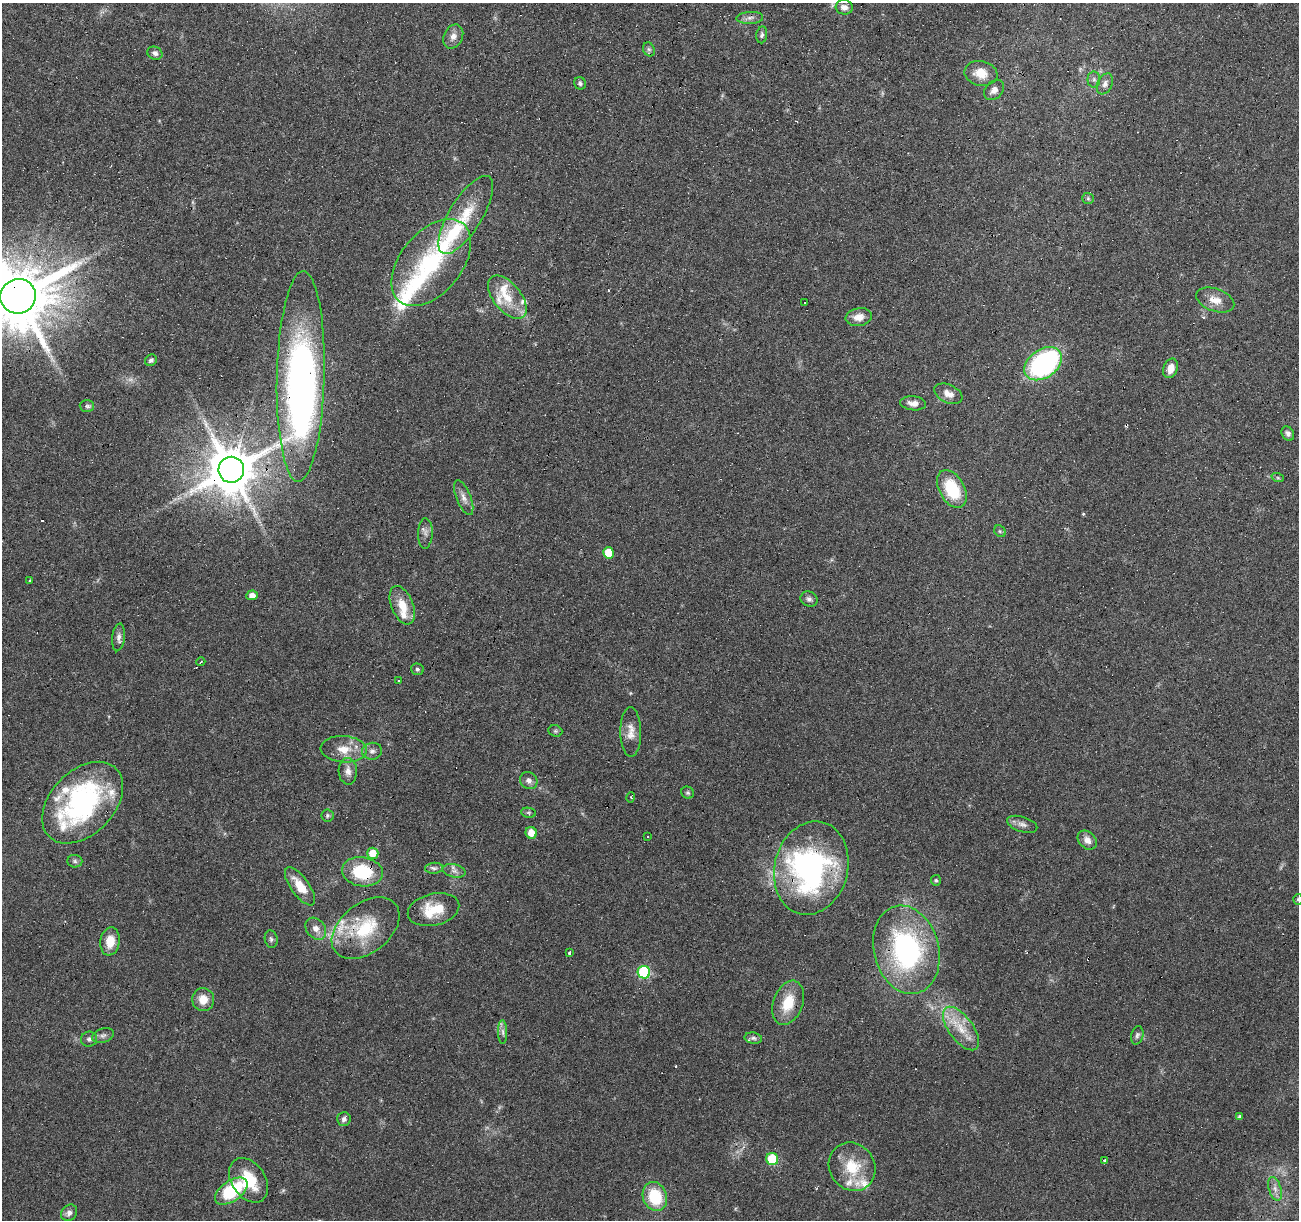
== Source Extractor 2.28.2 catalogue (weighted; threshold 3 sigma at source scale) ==
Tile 10 of 4 x 4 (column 2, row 3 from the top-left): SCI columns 1298-2594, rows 1434-2651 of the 5191 x 5367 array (HDU 1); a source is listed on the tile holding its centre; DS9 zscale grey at full resolution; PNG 1301 x 1222 px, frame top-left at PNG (2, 3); each listed source drawn as its Kron ellipse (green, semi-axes under 4 px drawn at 4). Shown black and unused: <1% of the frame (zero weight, under 4 of 8 exposures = <1% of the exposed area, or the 3 px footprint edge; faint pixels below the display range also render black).
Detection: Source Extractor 2.28.2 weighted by HDU 2 'WHT'; one run over the whole footprint, this tile lists its part. Background 0.0351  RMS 0.0019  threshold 0.00791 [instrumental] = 3 sigma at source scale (4.09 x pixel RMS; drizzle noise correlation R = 1.36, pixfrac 0.8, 0.0396/0.0396 arcsec/px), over >= 5 px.
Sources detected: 126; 1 too faint to see at this stretch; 3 inside a brighter object's white glare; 12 cosmic-ray / hot-pixel residue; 1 long thin detection or spike segment (spike, bleed or trail) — neither listed nor drawn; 17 inside a brighter listed object's ellipse — not listed separately; the other 92 listed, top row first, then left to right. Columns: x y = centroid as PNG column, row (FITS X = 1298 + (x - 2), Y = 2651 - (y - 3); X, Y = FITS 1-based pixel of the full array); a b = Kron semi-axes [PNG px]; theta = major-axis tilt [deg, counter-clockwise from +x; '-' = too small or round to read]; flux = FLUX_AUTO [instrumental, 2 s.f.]
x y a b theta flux
844 7 8 7 - 0.99
750 18 13 6 3 0.8
762 35 8 5 81 0.44
453 36 12 9 64 1.2
649 49 7 5 -67 0.42
155 53 8 6 -23 0.6
981 73 17 12 -11 2.9
1094 79 8 6 90 0.58
580 83 6 6 - 0.47
1105 84 11 7 65 0.89
994 90 11 8 43 1.2
1088 198 6 5 - 0.31
466 215 45 16 58 6.8
431 263 50 30 51 18
18 296 18 17 - 1800
507 297 25 13 -51 4.3
1215 300 20 11 -19 2.3
805 302 3 3 - 0.99
859 317 13 9 10 1.7
151 360 6 5 - 0.49
1043 364 21 14 35 35
1170 368 10 7 68 1.8
301 376 105 24 89 130
948 394 15 9 -24 1.5
913 403 13 7 -6 1.2
87 406 7 6 - 0.4
1288 434 7 6 - 0.6
231 470 13 13 - 990
1278 478 6 4 -19 0.27
952 489 20 12 -61 8.4
464 498 18 7 -68 1.3
1000 531 6 5 - 0.31
425 533 15 7 89 0.86
608 553 5 5 - 3.6
30 581 3 3 - 3.7
252 595 6 5 - 1.2
809 599 9 7 -27 0.63
402 605 20 11 -68 3.3
119 637 14 6 83 0.86
201 662 4 3 - 0.19
417 669 6 5 - 0.37
399 681 3 3 - 3
555 731 7 5 -20 0.35
631 732 25 10 -89 2
344 749 23 13 -4 3.1
372 751 10 8 10 0.78
348 771 13 9 -88 1.3
529 781 9 8 - 0.85
688 793 6 6 - 0.35
631 797 5 3 - 0.23
83 803 48 32 46 32
529 813 7 5 -7 0.32
327 815 6 6 - 0.36
1022 824 15 7 -18 0.95
531 833 6 5 - 2.4
648 836 3 3 - 0.54
1087 840 11 8 -44 1.3
373 853 5 5 - 3
75 861 7 6 - 0.43
434 868 9 5 6 0.53
811 868 47 36 76 44
454 871 12 6 -11 0.81
362 872 20 14 -9 9.3
936 880 5 5 - 0.29
300 886 22 9 -54 3.9
1298 899 5 4 - 0.27
433 910 26 16 13 5.2
366 928 38 25 39 9.8
316 929 12 9 -50 1.4
271 939 9 6 -81 0.46
110 941 14 9 82 2.7
906 950 45 32 -75 34
569 952 3 3 - 2.5
644 972 6 6 - 20
203 999 11 11 - 2.3
788 1003 23 14 70 5
961 1028 25 12 -53 4.3
503 1032 12 4 -89 0.64
103 1035 11 7 21 0.67
1137 1035 9 6 75 0.51
753 1038 9 5 -10 0.51
89 1039 8 7 - 0.57
1240 1116 4 3 - 0.36
344 1119 7 7 - 0.61
772 1159 6 6 - 10
1104 1161 4 3 - 1.5
852 1167 25 22 -54 6.5
249 1180 24 16 -55 6.4
1275 1189 12 6 -72 1
231 1191 18 10 35 12
655 1196 15 12 -70 7.5
69 1213 9 7 48 0.86
Overlapping masked pixels (flux is a lower limit): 8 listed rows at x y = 466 215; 18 296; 301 376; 231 470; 83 803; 811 868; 362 872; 1104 1161
Isophote crosses this tile's border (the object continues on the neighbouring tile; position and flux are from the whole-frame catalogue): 2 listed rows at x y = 18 296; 1298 899